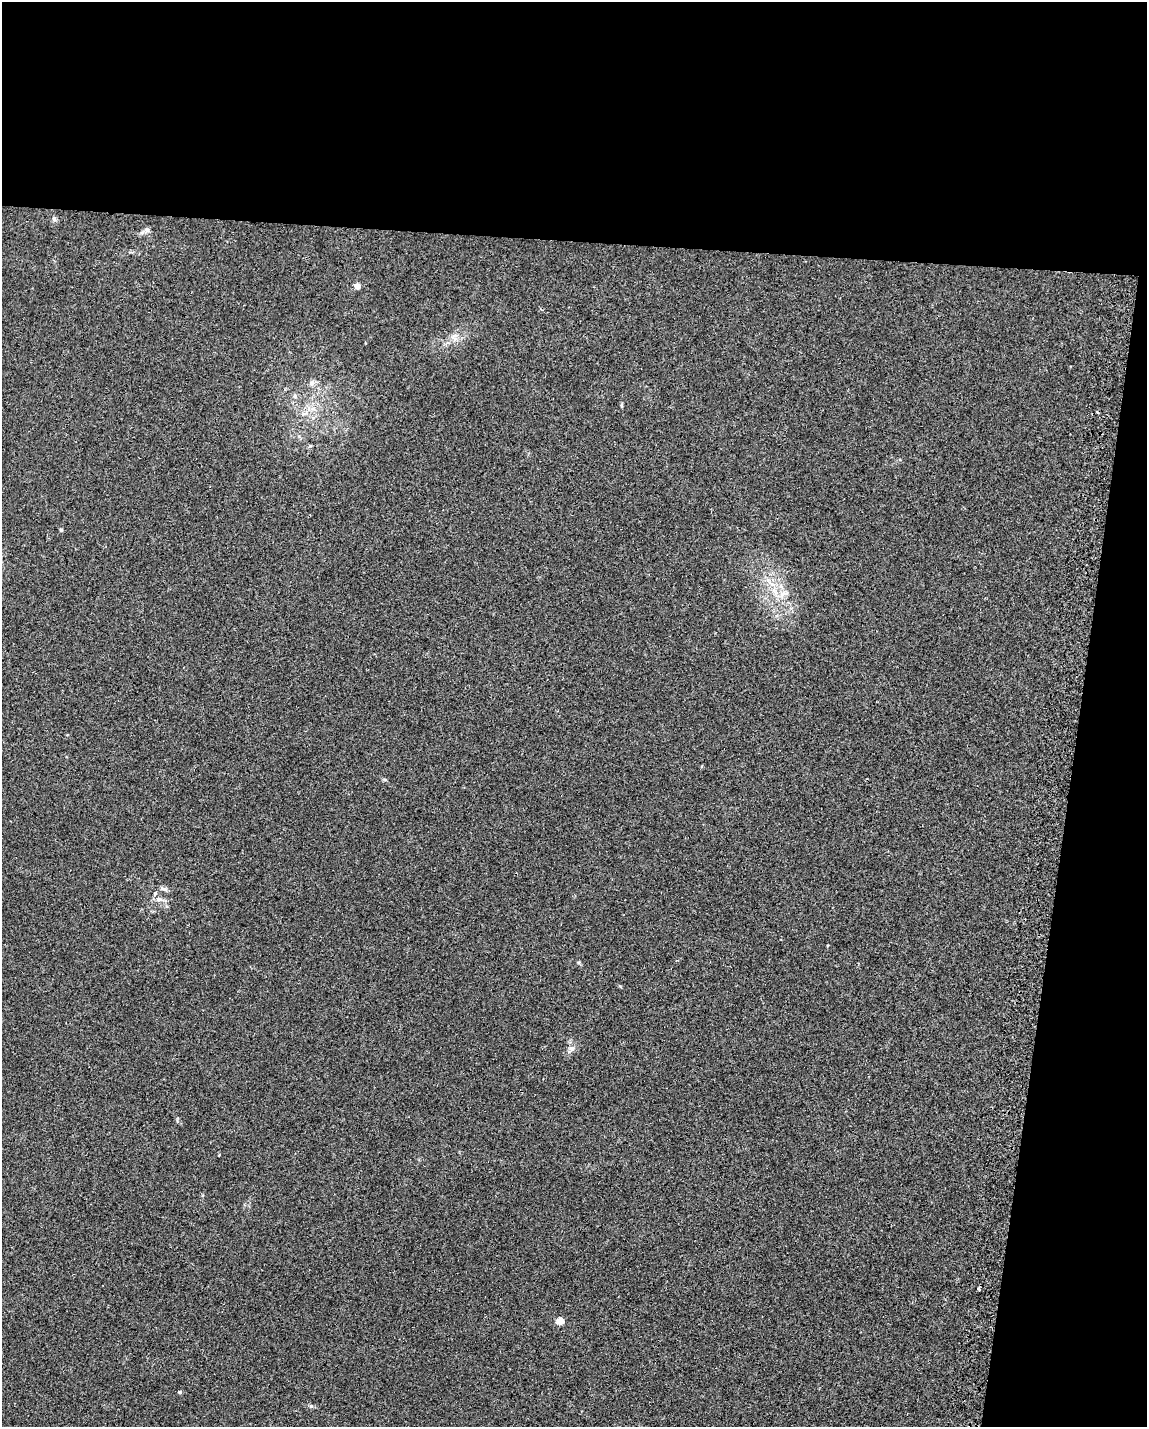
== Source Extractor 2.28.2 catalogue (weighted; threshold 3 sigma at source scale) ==
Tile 4 of 4 x 3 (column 4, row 1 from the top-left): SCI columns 3473-4617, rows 3075-4499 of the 4651 x 4613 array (HDU 1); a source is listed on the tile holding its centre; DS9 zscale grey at full resolution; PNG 1149 x 1429 px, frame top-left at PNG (2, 2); no overlay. Shown black and unused: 23% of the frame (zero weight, under 2 of 3 exposures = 2% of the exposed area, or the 3 px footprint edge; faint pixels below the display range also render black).
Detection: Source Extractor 2.28.2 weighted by HDU 2 'WHT'; one run over the whole footprint, this tile lists its part. Background 0.029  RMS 0.0075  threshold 0.0335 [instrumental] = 3 sigma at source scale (4.5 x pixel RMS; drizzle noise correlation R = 1.50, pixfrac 1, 0.05/0.05 arcsec/px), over >= 5 px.
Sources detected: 15; all 15 listed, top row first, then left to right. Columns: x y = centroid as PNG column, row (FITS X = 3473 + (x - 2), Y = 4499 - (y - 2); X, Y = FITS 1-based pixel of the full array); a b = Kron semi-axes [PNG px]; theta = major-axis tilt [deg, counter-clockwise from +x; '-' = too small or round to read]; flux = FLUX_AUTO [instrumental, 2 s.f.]
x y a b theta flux
54 219 6 6 - 1.9
147 230 6 6 - 2
357 286 5 5 - 5.8
312 383 9 6 50 2.2
313 408 7 4 1 2.1
61 530 4 4 - 1.1
781 586 8 5 -45 2.4
785 593 14 5 15 4.3
155 893 7 5 64 1.5
159 899 9 6 11 2.7
572 1048 8 7 - 2.7
978 1288 4 3 - 1.8
560 1321 10 8 12 4.3
180 1392 4 4 - 1.2
311 1406 5 5 - 1.1